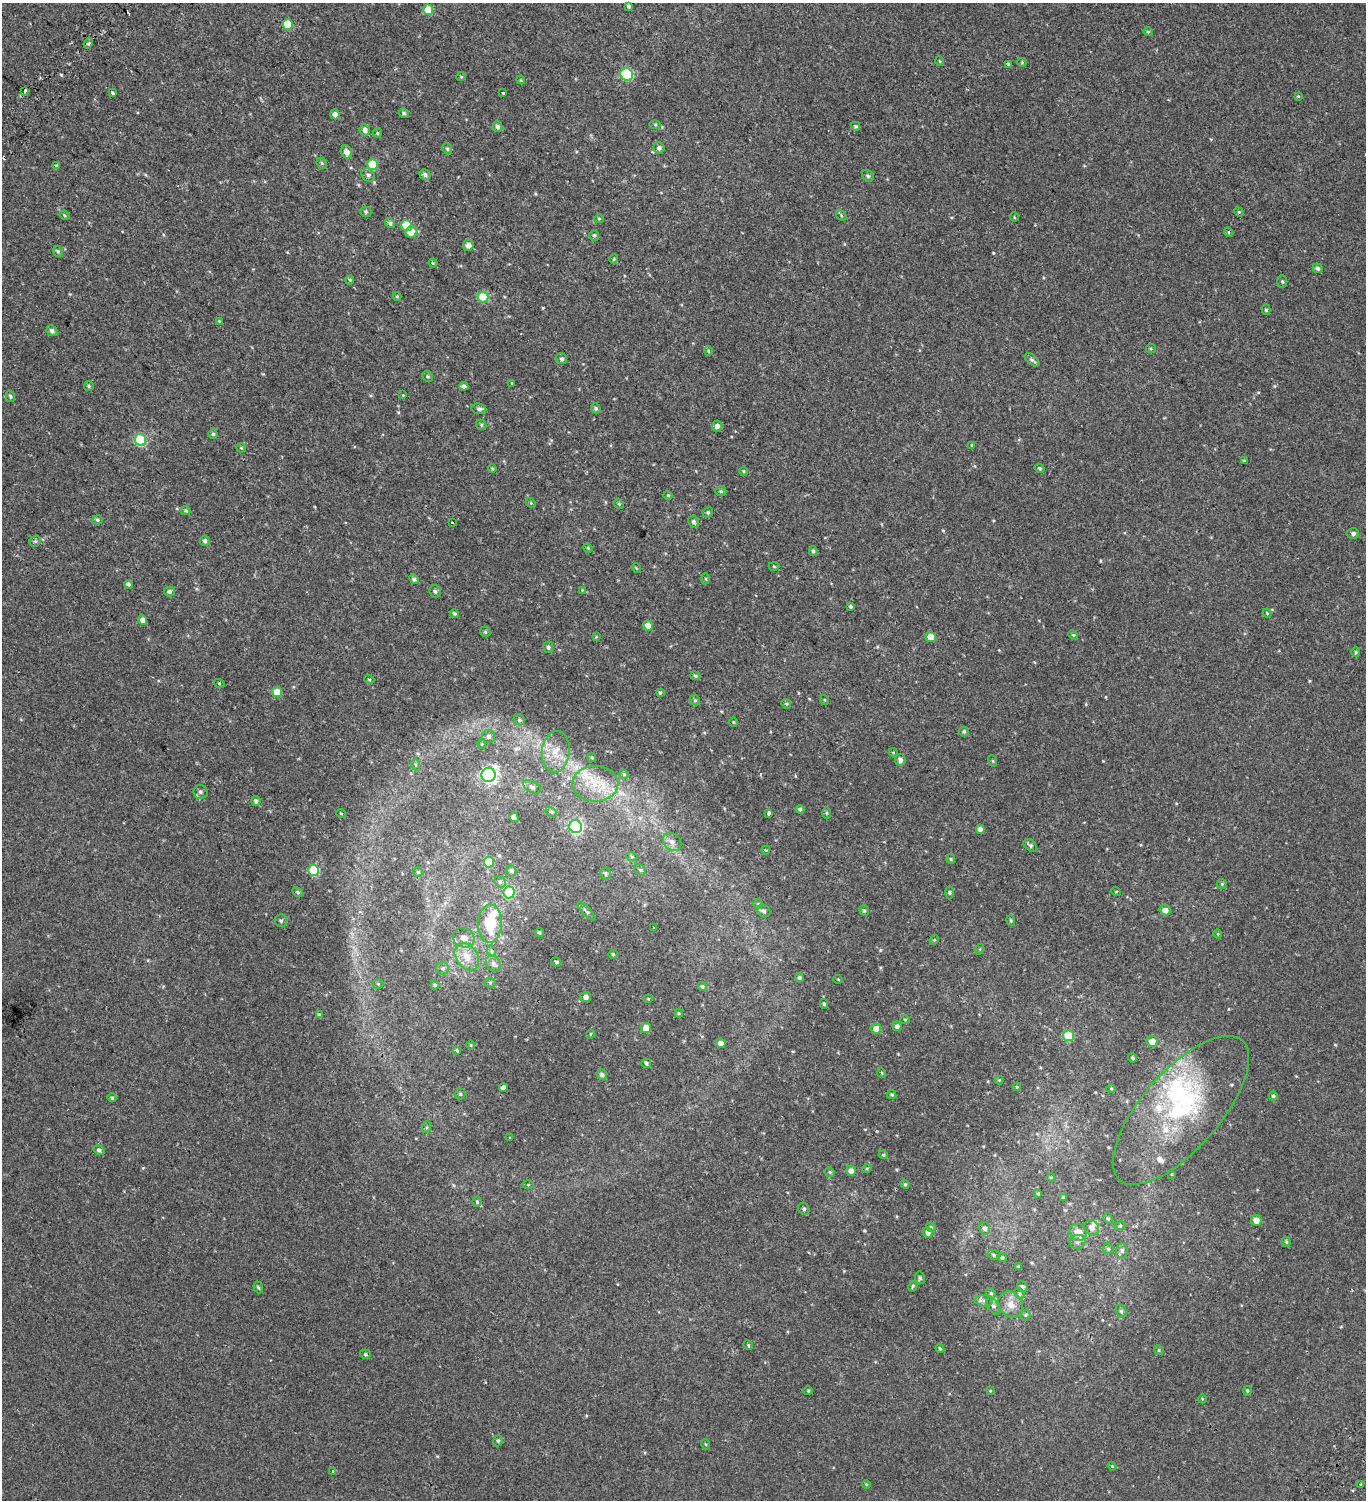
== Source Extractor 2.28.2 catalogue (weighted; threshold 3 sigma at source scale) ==
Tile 11 of 4 x 4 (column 3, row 3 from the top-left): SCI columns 3219-4582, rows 1677-3174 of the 6376 x 6350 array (HDU 1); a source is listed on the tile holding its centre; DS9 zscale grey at full resolution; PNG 1368 x 1502 px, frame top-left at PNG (2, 3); each listed source drawn as its Kron ellipse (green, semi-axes under 4 px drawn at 4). Shown black and unused: <1% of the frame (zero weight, under 2 of 3 exposures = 11% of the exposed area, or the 3 px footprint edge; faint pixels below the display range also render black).
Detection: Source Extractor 2.28.2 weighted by HDU 2 'WHT'; one run over the whole footprint, this tile lists its part. Background 0.00186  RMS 0.0038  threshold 0.0173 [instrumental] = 3 sigma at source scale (4.5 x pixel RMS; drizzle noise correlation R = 1.50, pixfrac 1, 0.0396/0.0396 arcsec/px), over >= 5 px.
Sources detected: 280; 1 inside a brighter object's white glare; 2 cosmic-ray / hot-pixel residue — neither listed nor drawn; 9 inside a brighter listed object's ellipse — not listed separately; the other 268 listed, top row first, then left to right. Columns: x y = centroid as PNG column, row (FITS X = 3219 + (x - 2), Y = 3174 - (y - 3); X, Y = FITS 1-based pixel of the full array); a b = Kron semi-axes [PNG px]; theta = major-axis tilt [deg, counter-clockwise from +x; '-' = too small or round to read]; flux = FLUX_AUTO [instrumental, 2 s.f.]
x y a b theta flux
628 6 4 3 - 0.58
428 10 5 5 - 8.1
288 24 5 5 - 8.4
1148 32 5 4 - 0.41
88 43 5 4 - 0.59
940 61 5 3 - 0.28
1022 62 4 4 - 0.36
1009 64 4 3 - 2.1
627 74 6 6 - 22
461 77 4 4 - 0.37
521 80 4 3 - 0.31
25 91 4 3 - 3
113 93 3 3 - 1.2
503 93 4 3 - 1.6
1298 96 4 3 - 0.32
404 113 5 4 - 0.65
335 114 5 4 - 1.9
655 125 5 4 - 0.39
856 126 4 4 - 0.63
498 127 5 5 - 1.1
365 130 6 5 - 1.7
377 133 5 4 - 0.45
659 148 5 5 - 1.1
447 149 6 4 -68 0.54
346 152 7 5 -68 2.1
322 163 6 5 - 0.52
372 164 5 5 - 9.4
57 165 3 3 - 1.2
368 175 7 6 - 1
425 175 6 5 - 1
868 176 6 5 - 0.62
366 212 6 5 - 0.59
1239 212 5 4 - 0.36
65 215 5 4 - 0.41
841 215 6 4 -50 0.49
1014 217 5 3 - 0.28
599 219 4 4 - 0.39
390 223 5 4 - 0.71
407 225 5 5 - 9.2
411 232 6 5 - 4.7
1228 232 5 3 - 0.29
594 235 5 5 - 0.59
468 245 5 5 - 1.9
58 251 6 4 -67 0.51
614 259 5 3 - 0.29
433 263 4 4 - 0.48
1318 268 5 4 - 0.84
350 280 4 4 - 0.43
1282 281 6 5 - 0.58
397 296 4 4 - 0.33
483 297 5 5 - 13
1266 310 5 4 - 0.58
219 321 4 4 - 0.3
52 331 6 5 - 1
1151 349 5 4 - 0.43
708 351 5 4 - 0.44
562 359 5 5 - 0.81
1032 360 8 4 -38 0.79
428 376 6 5 - 0.49
512 383 3 3 - 0.27
89 386 5 5 - 0.55
464 386 4 4 - 1
403 395 4 4 - 0.28
10 396 6 4 -75 0.59
596 408 5 4 - 0.63
479 409 7 5 -7 0.87
481 425 5 4 - 0.51
717 426 5 5 - 1.4
213 434 5 4 - 0.56
141 440 6 5 - 25
972 445 4 3 - 0.3
241 448 5 4 - 0.39
1244 461 4 3 - 0.37
1039 468 5 4 - 0.53
492 469 4 3 - 0.43
744 471 5 3 - 0.35
721 491 5 4 - 0.58
668 495 4 4 - 0.39
531 503 5 4 - 0.41
619 504 5 4 - 0.42
186 510 5 4 - 0.6
708 512 5 5 - 0.63
97 520 5 4 - 0.58
452 522 3 3 - 1.2
693 522 6 5 - 0.94
1353 533 6 5 - 0.84
35 541 6 5 - 0.63
205 541 5 5 - 0.77
588 548 4 4 - 0.36
813 551 5 4 - 0.64
774 566 5 3 - 0.34
636 568 5 3 - 0.27
414 579 5 4 - 0.92
705 579 5 3 - 0.39
129 584 4 3 - 0.82
582 590 4 4 - 0.27
435 591 6 5 - 0.77
169 592 5 5 - 0.83
851 606 4 3 - 0.61
454 613 4 4 - 0.66
1267 613 5 3 - 0.32
143 620 5 4 - 1.8
648 626 5 4 - 3.9
485 632 5 4 - 0.44
1073 635 5 4 - 0.43
596 637 4 3 - 0.27
931 637 5 5 - 4
548 647 5 5 - 0.78
1356 652 5 4 - 0.44
695 676 5 4 - 0.47
369 679 5 3 - 0.31
219 683 5 3 - 0.29
277 692 5 5 - 4.3
660 692 4 3 - 0.54
695 700 5 4 - 0.46
825 700 5 3 - 0.28
786 704 5 4 - 0.45
519 720 6 5 - 0.72
733 722 4 3 - 0.27
964 731 5 4 - 0.62
488 736 6 6 - 1
482 744 4 4 - 0.34
556 752 21 14 84 6.5
893 752 4 3 - 0.27
592 757 5 4 - 0.37
900 760 6 5 - 1.3
993 761 6 3 -71 0.37
416 765 6 3 -71 0.38
624 774 4 4 - 0.46
488 775 7 7 - 100
595 784 23 18 0 9.8
532 787 10 5 -28 1.1
200 792 7 7 - 1.1
256 801 5 4 - 1
800 809 4 4 - 0.77
551 812 6 4 -30 0.51
341 813 4 3 - 0.27
768 813 4 3 - 1.3
826 813 5 3 - 0.39
514 817 5 4 - 2
576 827 6 6 - 63
980 829 5 4 - 1.5
672 842 10 8 -45 1.9
1030 845 8 5 -41 0.82
766 850 4 4 - 0.31
632 857 6 3 -19 0.45
951 859 5 4 - 0.4
489 862 5 5 - 7.1
314 870 5 5 - 17
640 870 6 5 - 0.6
511 871 5 5 - 0.7
418 872 5 5 - 0.48
606 873 6 5 - 0.55
500 882 6 5 - 0.62
1222 884 5 4 - 0.43
1116 891 5 3 - 0.26
298 892 6 4 -28 0.54
509 892 6 5 - 17
950 893 7 3 -89 0.43
758 904 5 5 - 0.42
1165 910 5 5 - 2.2
587 911 12 4 -46 0.87
763 911 7 6 - 0.97
864 911 6 4 -68 0.51
1011 920 5 4 - 0.46
281 921 6 6 - 0.72
490 924 19 12 88 14
653 928 3 2 - 0.45
539 932 5 4 - 0.57
1218 934 4 3 - 0.25
464 938 11 9 -22 2.5
934 940 5 4 - 0.4
980 949 5 3 - 0.32
491 951 6 3 -71 0.48
613 954 4 4 - 0.37
467 957 15 11 -54 4.7
556 962 5 3 - 2
493 964 8 7 - 1.5
443 968 7 6 - 0.86
799 977 4 4 - 0.73
838 979 5 3 - 0.26
490 983 5 5 - 0.46
378 984 5 5 - 0.45
435 985 4 4 - 0.43
702 986 5 4 - 0.55
586 997 5 5 - 1.4
648 999 5 3 - 0.3
824 1004 5 4 - 0.55
679 1013 4 3 - 0.38
319 1015 4 3 - 0.61
905 1020 5 4 - 0.39
897 1026 5 4 - 1.1
646 1028 5 5 - 4
876 1029 5 5 - 2.8
590 1034 5 3 - 0.25
1069 1036 5 5 - 11
1152 1041 5 5 - 3.2
721 1043 5 4 - 2
471 1045 4 3 - 0.31
457 1050 3 3 - 1.5
1133 1058 4 4 - 0.69
646 1063 5 4 - 0.69
882 1073 5 3 - 0.29
602 1074 5 5 - 0.83
999 1080 4 4 - 0.3
1017 1087 4 4 - 0.43
503 1088 4 4 - 1.4
1111 1089 4 4 - 0.37
460 1094 5 5 - 0.54
892 1095 5 4 - 0.45
1273 1096 5 4 - 0.58
112 1098 4 4 - 0.47
1181 1110 93 39 49 53
427 1127 6 4 72 0.48
510 1138 3 3 - 1.1
99 1150 6 4 -31 0.77
883 1155 5 4 - 0.47
867 1168 5 3 - 0.31
851 1171 5 5 - 1.9
830 1172 5 4 - 0.46
1172 1174 4 2 - 0.26
1051 1177 4 3 - 0.34
905 1184 5 4 - 0.43
528 1185 5 3 - 0.36
1038 1194 3 3 - 0.41
1064 1198 3 3 - 0.66
477 1202 5 4 - 0.52
804 1209 6 5 - 0.79
1108 1218 6 4 -62 0.53
1256 1220 5 5 - 2.5
1120 1226 5 3 - 0.36
931 1227 5 4 - 0.53
985 1228 6 5 - 1
1091 1228 8 7 - 2.1
1078 1232 9 8 - 3.7
928 1233 5 4 - 2.5
1078 1242 8 7 - 1.2
1286 1242 5 4 - 0.53
1108 1249 6 5 - 0.59
1122 1251 7 6 - 0.93
994 1255 6 5 - 0.65
1002 1258 5 4 - 0.68
1018 1267 4 3 - 0.42
920 1278 6 5 - 0.65
913 1286 6 4 62 0.43
258 1287 6 4 -71 0.56
1022 1287 5 5 - 1
991 1293 5 4 - 0.52
1019 1294 5 4 - 0.59
984 1301 9 5 -6 1.2
1011 1304 14 11 -54 3.4
993 1306 9 5 -57 1.3
1121 1311 7 5 -74 0.59
1025 1315 5 5 - 0.52
748 1345 5 4 - 0.37
940 1348 5 4 - 0.44
1159 1350 5 4 - 0.37
365 1354 5 4 - 0.52
808 1391 4 4 - 0.35
990 1391 4 3 - 0.29
1247 1391 5 4 - 0.53
1202 1399 4 3 - 0.26
498 1441 6 4 68 0.55
705 1444 5 3 - 0.32
1112 1466 4 3 - 0.34
333 1471 3 3 - 0.63
866 1484 4 3 - 0.29
1360 1484 3 2 - 0.5
Overlapping masked pixels (flux is a lower limit): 1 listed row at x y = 1181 1110
Unlisted compact peaks at least as high as the median listed source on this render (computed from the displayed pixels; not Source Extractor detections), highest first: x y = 61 75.